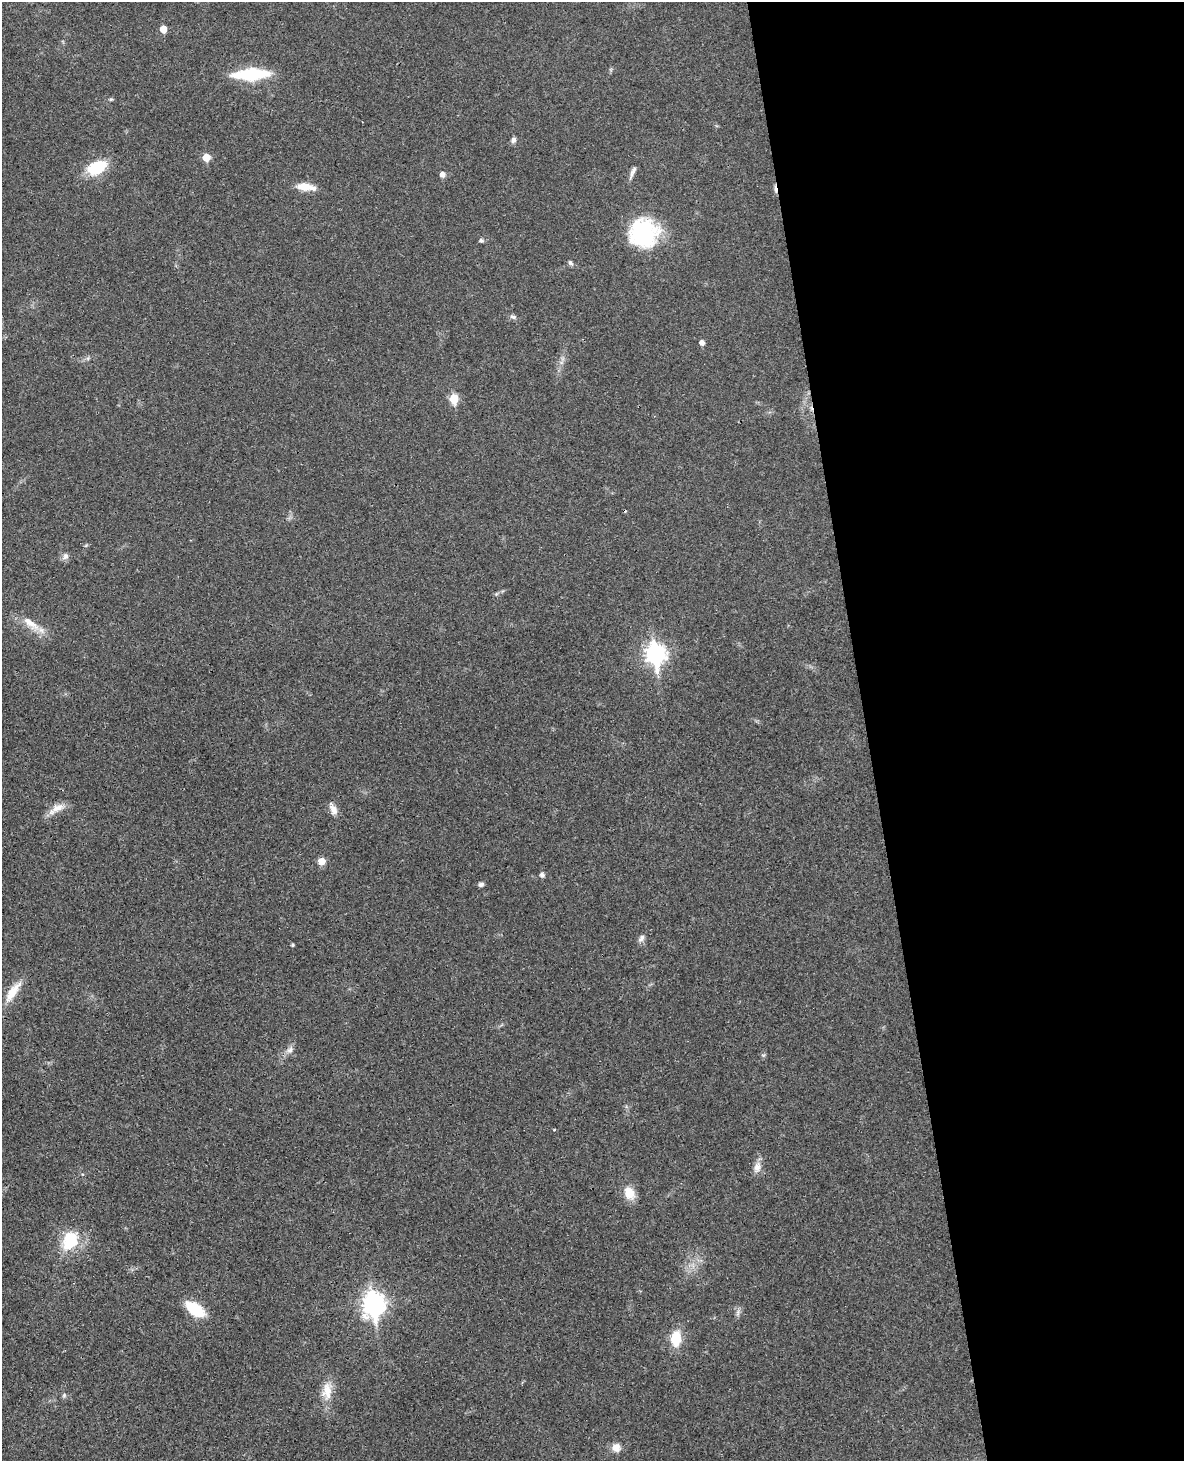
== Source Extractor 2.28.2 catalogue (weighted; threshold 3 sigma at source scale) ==
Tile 8 of 4 x 3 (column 4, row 2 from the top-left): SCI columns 3606-4787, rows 1713-3171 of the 4843 x 4777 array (HDU 1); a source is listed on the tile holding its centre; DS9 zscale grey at full resolution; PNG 1186 x 1463 px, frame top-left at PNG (2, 2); no overlay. Shown black and unused: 27% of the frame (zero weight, under 3 of 4 exposures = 6% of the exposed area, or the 3 px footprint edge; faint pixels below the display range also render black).
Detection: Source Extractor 2.28.2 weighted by HDU 2 'WHT'; one run over the whole footprint, this tile lists its part. Background 0.0328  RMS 0.0041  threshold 0.0186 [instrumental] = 3 sigma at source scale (4.5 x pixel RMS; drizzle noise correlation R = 1.50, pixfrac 1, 0.05/0.05 arcsec/px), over >= 5 px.
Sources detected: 43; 1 inside a brighter object's white glare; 3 cosmic-ray / hot-pixel residue — not listed; the other 39 listed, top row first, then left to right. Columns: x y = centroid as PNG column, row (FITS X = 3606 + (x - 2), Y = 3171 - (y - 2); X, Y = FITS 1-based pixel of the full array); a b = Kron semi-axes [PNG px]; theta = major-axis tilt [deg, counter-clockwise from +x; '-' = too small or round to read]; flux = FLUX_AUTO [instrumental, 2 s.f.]
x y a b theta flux
163 29 5 5 - 5.6
251 74 29 9 3 31
111 99 5 4 - 0.52
513 140 8 7 - 1.2
206 157 6 5 - 6.5
97 168 23 13 27 15
633 172 19 5 66 1.7
442 174 6 5 - 2.1
305 187 22 8 -7 6.3
643 233 30 29 - 36
481 240 6 5 - 0.84
570 263 8 5 -50 0.93
513 317 9 5 -21 1.1
702 342 5 5 - 2.1
454 398 6 5 - 15
65 556 10 7 52 1.6
496 594 6 4 71 0.54
31 623 30 10 -35 6.7
656 654 10 8 -82 180
56 808 24 9 31 4.5
333 809 15 8 -67 3
322 861 6 5 - 5.3
542 875 5 5 - 1.4
481 884 6 5 - 1.2
641 938 11 7 56 1.5
292 945 4 3 - 0.6
13 992 31 9 55 7.1
290 1050 10 8 48 2
554 1130 3 2 - 0.64
757 1167 17 9 76 3.2
629 1193 15 11 -62 6.6
70 1237 26 21 18 13
374 1303 10 8 -88 240
195 1309 18 9 -35 18
738 1313 10 4 77 1.1
676 1338 16 10 84 10
327 1391 26 13 87 7
64 1395 7 5 70 0.8
616 1447 10 10 - 3.4